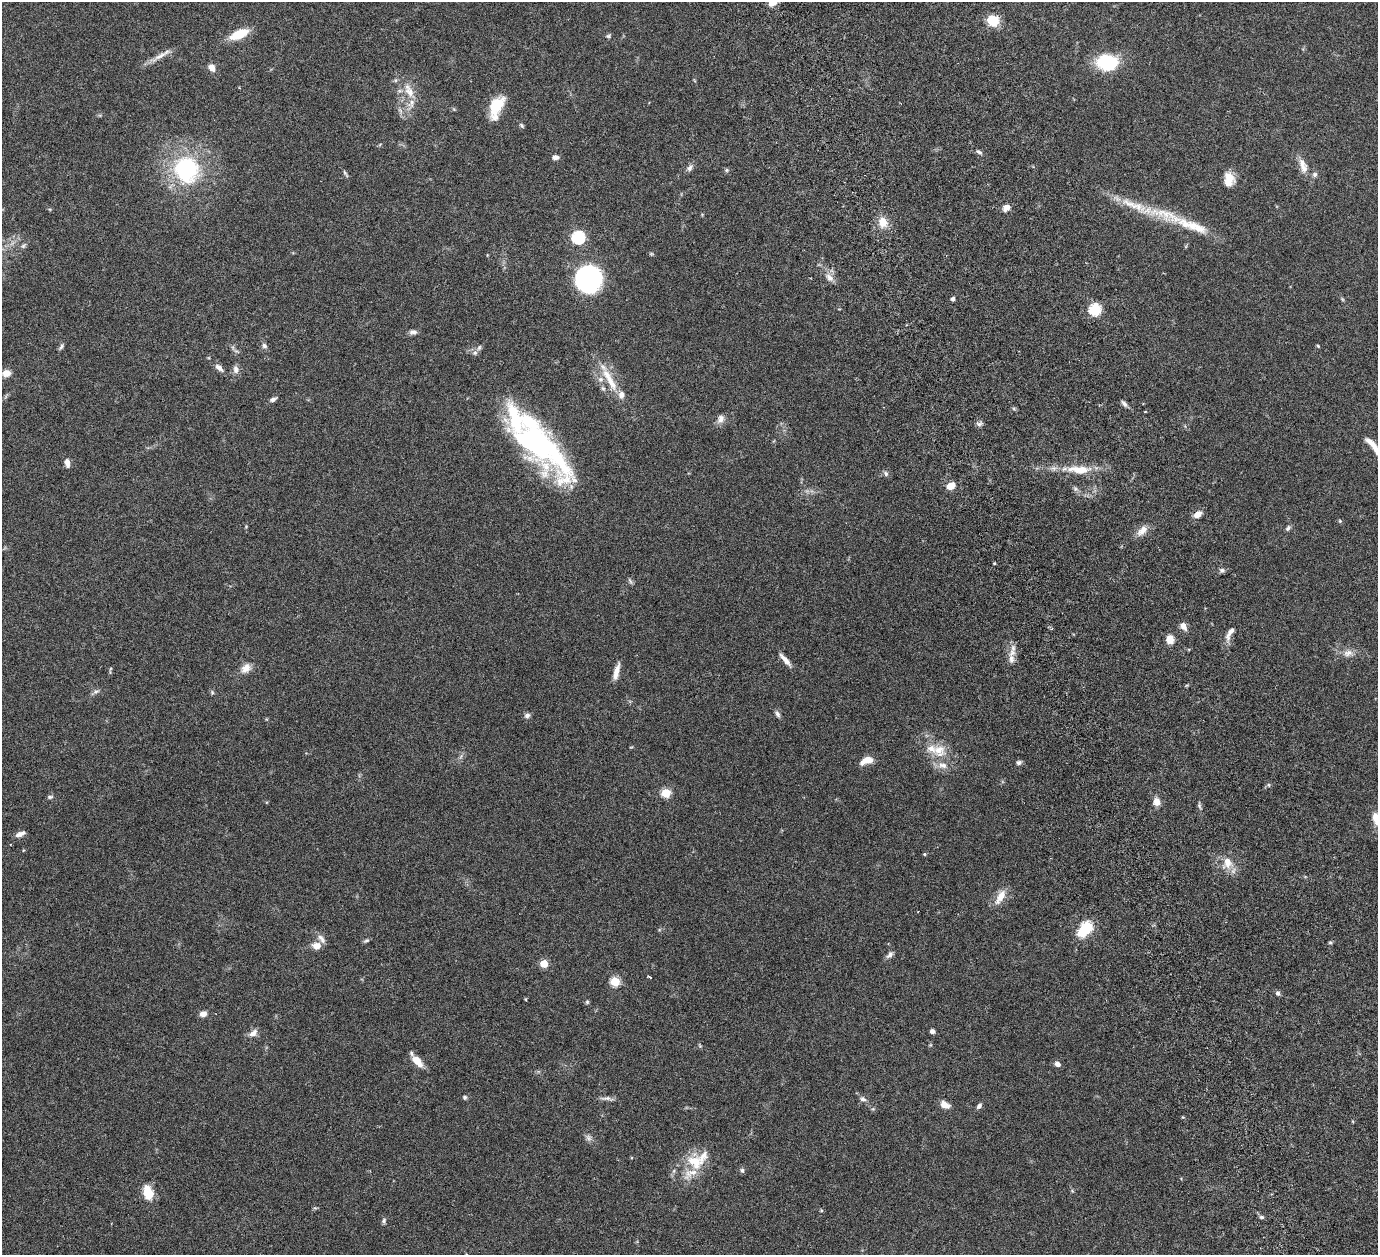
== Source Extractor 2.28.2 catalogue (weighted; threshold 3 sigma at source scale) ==
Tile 6 of 4 x 4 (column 2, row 2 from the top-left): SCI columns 1439-2814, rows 2824-4076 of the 5682 x 5542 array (HDU 1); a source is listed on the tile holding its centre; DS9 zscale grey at full resolution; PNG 1380 x 1257 px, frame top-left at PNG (2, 2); no overlay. Shown black and unused: <1% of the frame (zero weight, under 3 of 6 exposures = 5% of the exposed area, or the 3 px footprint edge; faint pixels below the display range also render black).
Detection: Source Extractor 2.28.2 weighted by HDU 2 'WHT'; one run over the whole footprint, this tile lists its part. Background 0.0539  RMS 0.0027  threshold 0.0112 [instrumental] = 3 sigma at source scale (4.09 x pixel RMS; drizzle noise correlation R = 1.36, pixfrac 0.8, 0.05/0.05 arcsec/px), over >= 5 px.
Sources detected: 129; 3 too faint to see at this stretch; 1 inside a brighter object's white glare — not listed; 18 inside a brighter listed object's ellipse — not listed separately; the other 107 listed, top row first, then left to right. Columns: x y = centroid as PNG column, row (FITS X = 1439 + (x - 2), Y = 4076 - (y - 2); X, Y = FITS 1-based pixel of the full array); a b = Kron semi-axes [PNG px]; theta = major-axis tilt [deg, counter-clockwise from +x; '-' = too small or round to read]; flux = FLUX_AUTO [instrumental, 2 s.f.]
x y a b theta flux
993 20 11 10 - 5.8
239 34 18 8 23 6.8
608 36 7 5 1 0.43
160 56 28 6 29 2.2
1107 62 17 13 -1 17
212 68 9 6 -63 1.7
395 80 6 4 -71 0.35
409 92 17 11 -57 3.3
496 106 22 12 59 7
522 125 7 4 -46 0.42
979 152 8 5 -32 0.6
555 157 8 5 -1 1
1302 163 13 10 -76 1.8
690 168 8 7 - 0.87
186 169 32 30 -69 27
727 170 6 5 - 0.38
345 173 12 3 -55 0.44
1315 174 7 6 - 0.64
1229 179 15 11 90 3.4
1006 208 9 7 41 1.4
1168 215 82 15 -20 13
883 222 11 9 -72 3.2
578 237 6 6 - 36
23 246 10 4 45 0.56
829 278 13 7 -48 1.6
589 279 21 20 - 49
953 299 4 4 - 0.66
1095 310 6 6 - 26
413 332 9 6 -2 0.89
264 346 7 6 - 0.71
1318 346 5 3 - 0.25
61 347 9 5 53 0.53
475 353 7 7 - 0.72
219 368 14 6 -43 1.3
236 369 11 7 -77 1.1
6 373 9 7 10 2.1
608 377 32 10 -59 5.3
603 388 6 5 - 0.49
273 399 9 5 22 0.75
1124 404 10 5 -46 0.74
1145 412 3 2 - 0.22
721 419 12 8 61 1.4
979 424 7 5 -28 0.65
539 444 87 31 -46 57
1373 446 29 6 -53 3.3
67 463 10 5 -82 1.4
1079 470 31 10 -3 5.7
886 473 7 5 -69 0.55
951 486 6 5 - 5.7
1198 514 10 7 34 1.9
1340 521 5 4 - 0.27
1288 528 9 5 66 0.56
1142 530 16 9 44 2.2
1222 570 6 6 - 0.62
630 581 10 3 -60 0.43
1183 626 9 6 -62 1.6
1231 631 18 6 52 1.5
1170 639 10 9 - 2.1
1348 653 14 9 13 1.7
1011 659 16 8 -84 2
785 660 19 5 -48 1.7
246 668 14 10 46 2.1
616 672 20 6 76 2.2
96 691 10 4 11 0.6
212 692 6 5 - 0.38
777 714 9 6 -69 0.73
527 715 8 6 16 0.73
939 750 21 18 -32 5.6
867 760 13 6 21 3.8
1019 762 7 5 31 0.58
666 793 5 5 - 11
50 797 7 5 6 0.51
1157 801 8 7 - 2.1
1199 806 8 4 -82 0.48
1376 818 16 8 -75 2.5
20 834 12 6 21 1.2
924 854 4 4 - 0.3
1227 862 16 12 -88 3.3
1000 897 20 8 58 3.1
1087 926 6 5 - 20
366 941 8 4 18 0.45
1330 943 5 4 - 0.29
316 946 11 9 -7 1.9
890 955 11 6 51 0.9
544 964 5 5 - 7.5
649 977 4 2 - 0.28
615 981 5 5 - 14
1278 993 6 6 - 0.62
525 999 5 3 - 0.2
587 1002 6 5 - 0.36
203 1014 8 6 13 1.3
932 1031 4 4 - 1.1
253 1033 13 8 37 1.4
700 1046 6 4 -45 0.29
417 1061 13 7 -48 3.6
1057 1064 6 5 - 1.2
465 1097 5 5 - 0.48
607 1098 20 5 -5 1
863 1099 8 7 - 0.85
945 1105 10 6 -25 2.2
979 1106 8 5 53 0.7
694 1162 22 16 -38 6.3
742 1170 7 5 -75 0.5
148 1192 15 10 -75 5
1262 1217 7 4 -26 0.48
384 1220 7 5 63 0.51
466 1254 4 3 - 0.23
Isophote crosses this tile's border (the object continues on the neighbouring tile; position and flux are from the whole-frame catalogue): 3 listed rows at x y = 1373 446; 1376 818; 466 1254